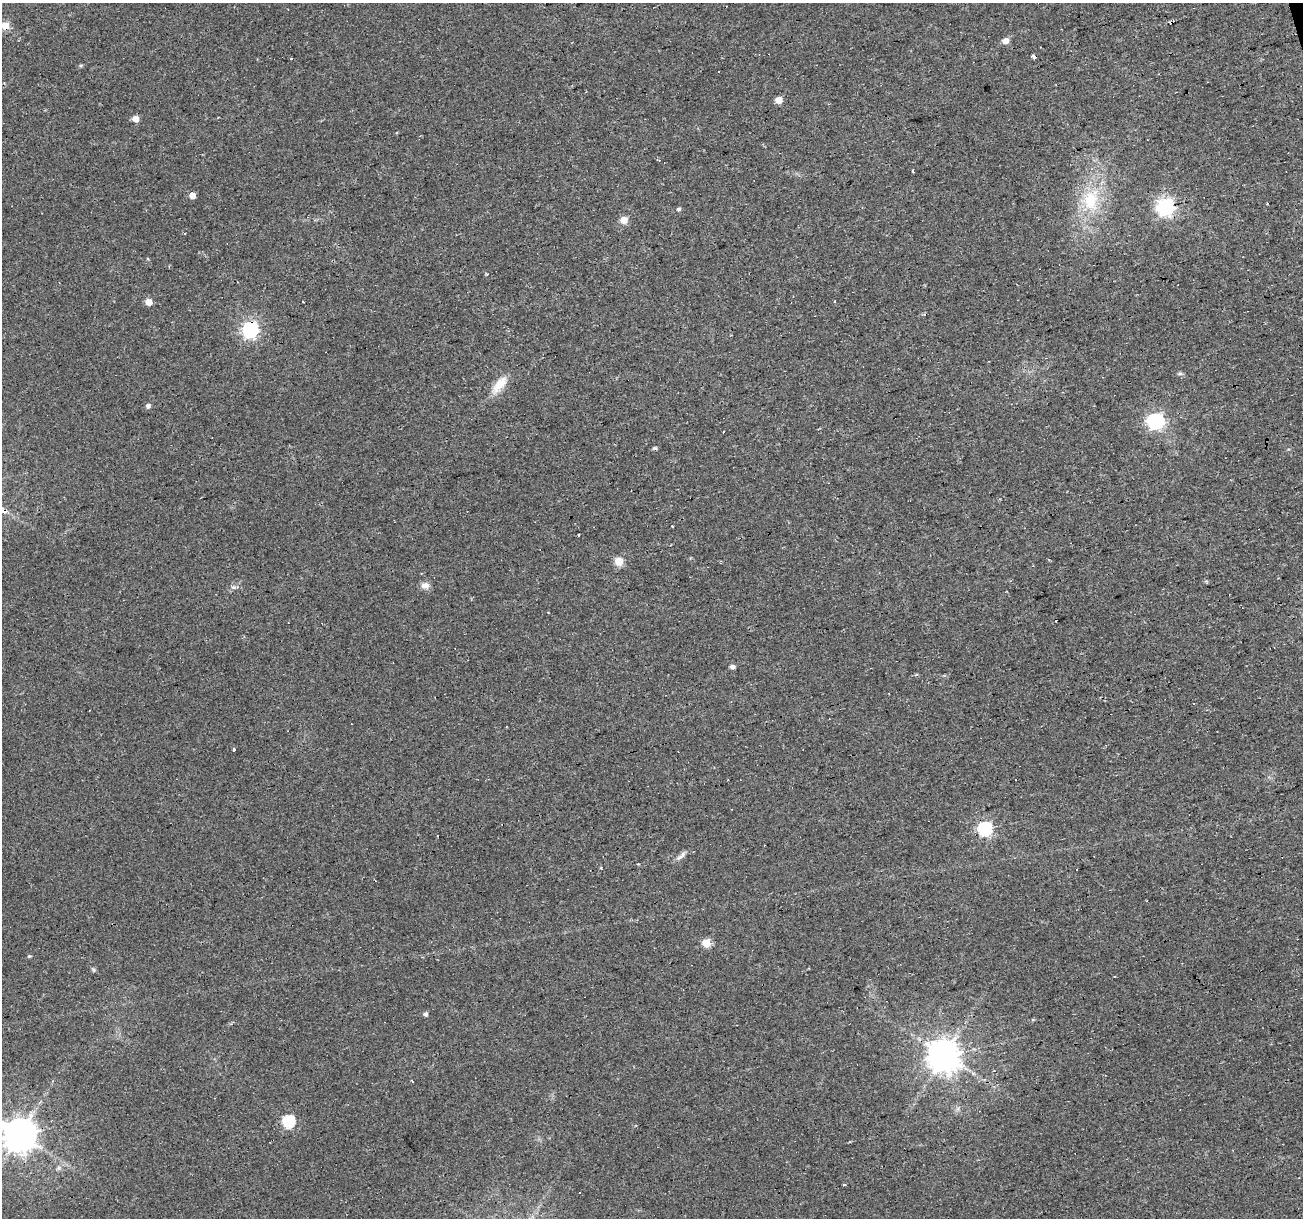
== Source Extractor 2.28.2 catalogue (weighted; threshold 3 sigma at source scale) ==
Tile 10 of 4 x 4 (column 2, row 3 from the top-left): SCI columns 1302-2602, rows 1264-2479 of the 5204 x 5007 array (HDU 1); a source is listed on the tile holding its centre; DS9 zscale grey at full resolution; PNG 1305 x 1220 px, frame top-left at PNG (2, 3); no overlay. Shown black and unused: <1% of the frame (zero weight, under 2 of 3 exposures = <1% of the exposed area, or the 3 px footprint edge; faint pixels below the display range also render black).
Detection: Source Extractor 2.28.2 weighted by HDU 2 'WHT'; one run over the whole footprint, this tile lists its part. Background 0.0333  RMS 0.0067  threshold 0.0302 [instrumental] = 3 sigma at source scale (4.5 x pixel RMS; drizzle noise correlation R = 1.50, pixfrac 1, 0.0396/0.0396 arcsec/px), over >= 5 px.
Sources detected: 54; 12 cosmic-ray / hot-pixel residue — not listed; the other 42 listed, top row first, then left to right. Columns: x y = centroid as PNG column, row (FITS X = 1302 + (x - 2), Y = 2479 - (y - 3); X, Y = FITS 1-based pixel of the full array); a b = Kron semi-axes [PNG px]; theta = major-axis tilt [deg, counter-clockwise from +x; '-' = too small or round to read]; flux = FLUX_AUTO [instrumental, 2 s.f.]
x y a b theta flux
5 26 5 5 - 19
1005 41 5 5 - 7
1033 57 4 3 - 6.5
81 65 5 4 - 0.87
719 72 3 3 - 2.3
779 100 5 5 - 10
135 119 5 5 - 7.9
913 171 3 3 - 5.5
192 196 5 4 - 7.6
1090 200 33 23 82 36
1165 207 7 6 - 240
678 209 5 4 - 1.2
624 220 5 5 - 9.9
834 301 3 3 - 1.4
148 302 5 5 - 10
303 302 2 2 - 0.72
925 315 4 3 - 1.2
250 330 6 6 - 200
499 385 26 11 51 11
148 406 5 5 - 2.3
1155 421 7 6 - 200
654 448 5 4 - 1.3
3 511 13 7 -9 4
672 527 3 3 - 3.6
578 535 3 3 - 2
619 561 5 5 - 19
425 586 11 9 -6 3.9
732 667 5 4 - 2.4
234 749 3 3 - 2.8
984 829 6 6 - 120
681 856 18 5 42 3
638 864 4 3 - 0.57
601 868 4 3 - 0.79
706 943 5 5 - 25
29 956 4 4 - 0.84
93 970 6 5 - 1.2
425 1014 5 4 - 1.8
944 1055 9 9 - 1400
288 1122 6 6 - 69
19 1135 11 10 - 1400
59 1168 6 4 -18 1.3
844 1185 4 3 - 3.8
Overlapping masked pixels (flux is a lower limit): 4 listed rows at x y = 5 26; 1165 207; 250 330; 3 511
Isophote crosses this tile's border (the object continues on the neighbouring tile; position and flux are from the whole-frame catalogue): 3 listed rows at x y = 5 26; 3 511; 19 1135